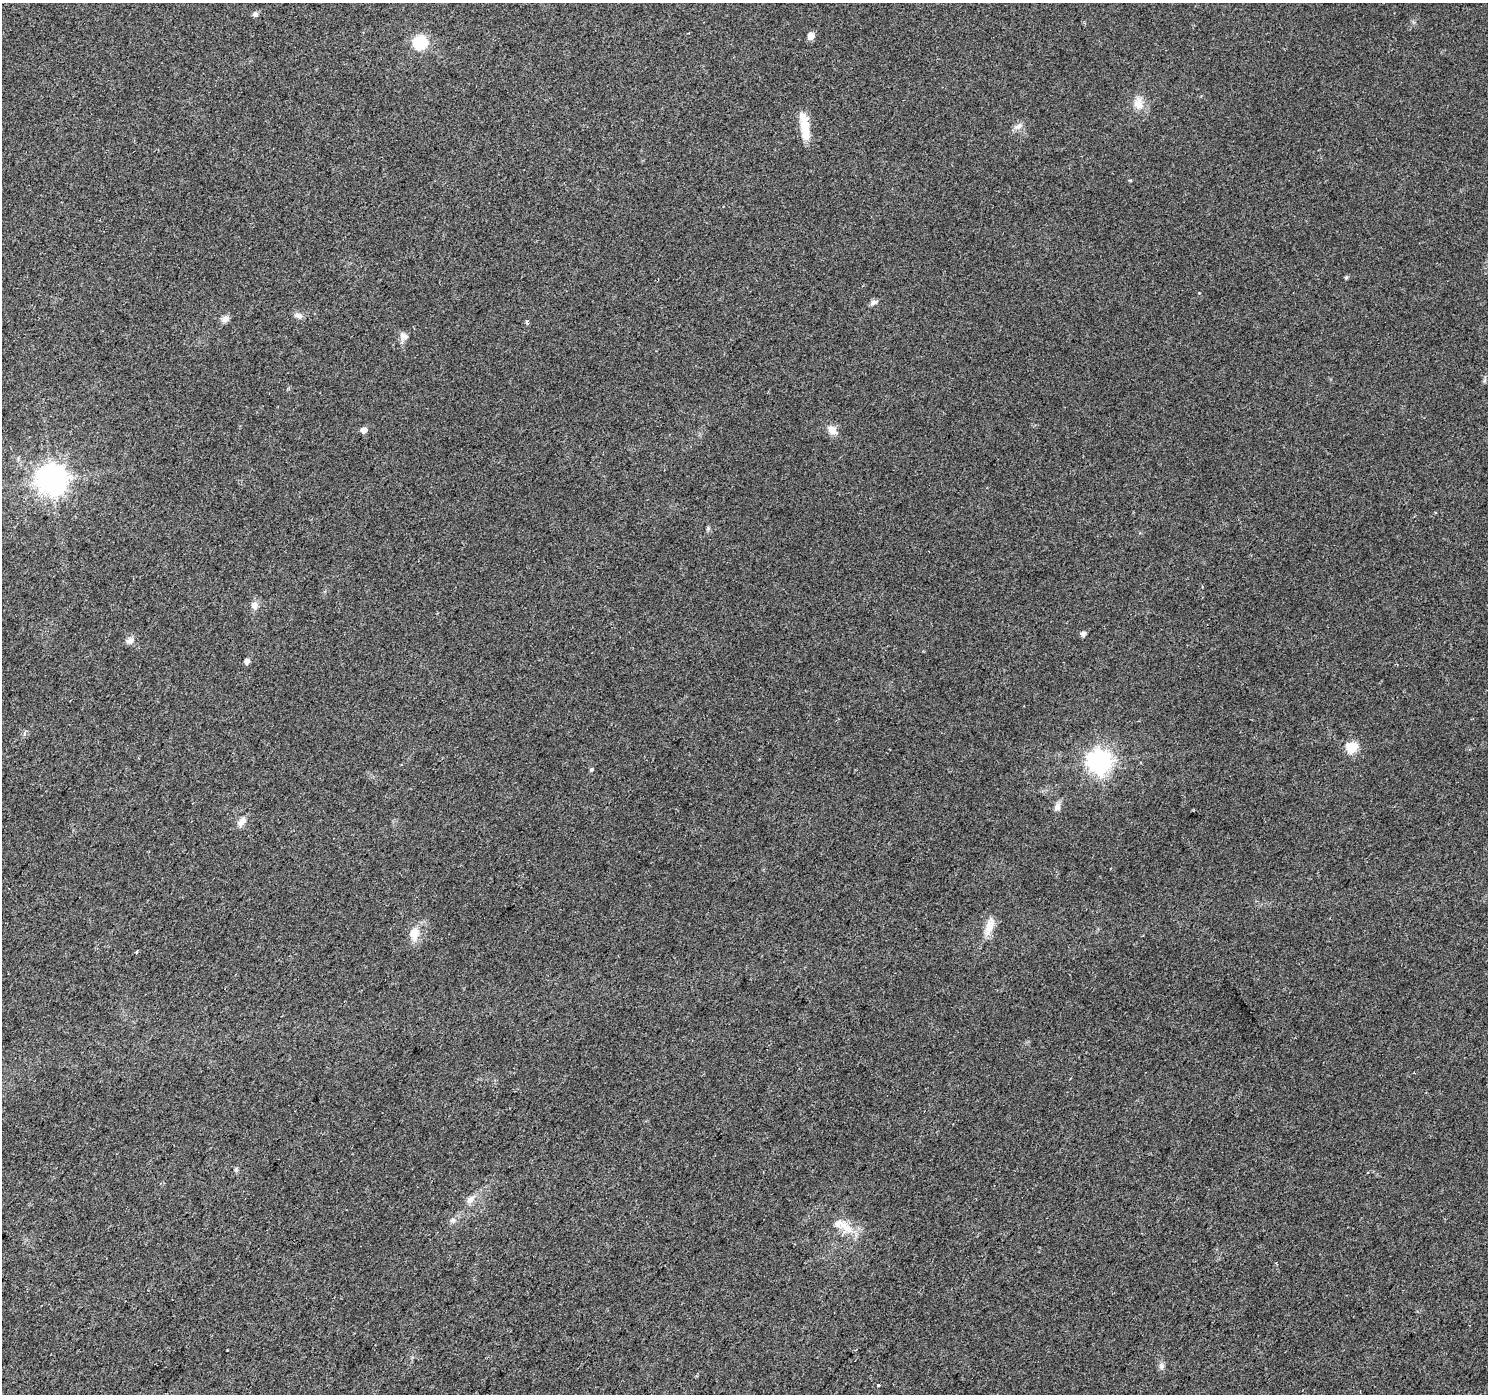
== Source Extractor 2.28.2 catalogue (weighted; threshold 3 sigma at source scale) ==
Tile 7 of 4 x 4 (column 3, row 2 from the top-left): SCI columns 2978-4463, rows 3032-4423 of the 5949 x 5997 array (HDU 1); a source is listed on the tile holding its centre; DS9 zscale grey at full resolution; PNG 1490 x 1396 px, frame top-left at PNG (2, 3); no overlay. Shown black and unused: <1% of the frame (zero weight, under 2 of 3 exposures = <1% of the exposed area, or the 3 px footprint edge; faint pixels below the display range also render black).
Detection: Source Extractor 2.28.2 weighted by HDU 2 'WHT'; one run over the whole footprint, this tile lists its part. Background 0.0542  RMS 0.006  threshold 0.027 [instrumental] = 3 sigma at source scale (4.5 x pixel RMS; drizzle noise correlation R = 1.50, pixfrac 1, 0.0396/0.0396 arcsec/px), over >= 5 px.
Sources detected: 36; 3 inside a brighter listed object's ellipse — not listed separately; the other 33 listed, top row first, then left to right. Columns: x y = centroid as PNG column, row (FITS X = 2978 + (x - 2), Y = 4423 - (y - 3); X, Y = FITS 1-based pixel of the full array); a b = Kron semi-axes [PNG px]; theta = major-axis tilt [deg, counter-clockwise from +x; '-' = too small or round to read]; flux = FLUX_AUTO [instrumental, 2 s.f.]
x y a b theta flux
255 14 6 5 - 2.1
811 36 5 5 - 7
420 42 6 6 - 79
1138 104 17 13 -51 7
804 123 23 14 84 8.9
1018 127 12 7 24 2.9
1346 277 5 4 - 0.92
873 302 9 6 39 1.9
299 315 12 7 -20 2.6
225 319 9 7 47 3.2
527 322 3 3 - 2.1
404 336 12 8 -24 3
364 430 5 5 - 4.6
832 430 15 9 -45 4.9
52 479 9 9 - 800
254 605 11 8 -63 3.1
1083 634 5 5 - 2.2
130 640 10 9 - 2.8
247 661 5 5 - 2.8
1352 747 6 6 - 41
1099 762 8 8 - 450
591 770 5 4 - 0.92
1057 807 10 8 69 3
242 822 13 8 56 3.9
989 927 24 10 68 7.5
414 934 17 11 86 7.8
136 952 3 3 - 2.1
470 1200 13 8 48 3.9
453 1220 7 5 -44 1.4
846 1227 26 14 -44 11
227 1350 3 2 - 0.43
1161 1366 9 7 -80 2
878 1385 4 3 - 2.2
Unlisted compact peaks at least as high as the median listed source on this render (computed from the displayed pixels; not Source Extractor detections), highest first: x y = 708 528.